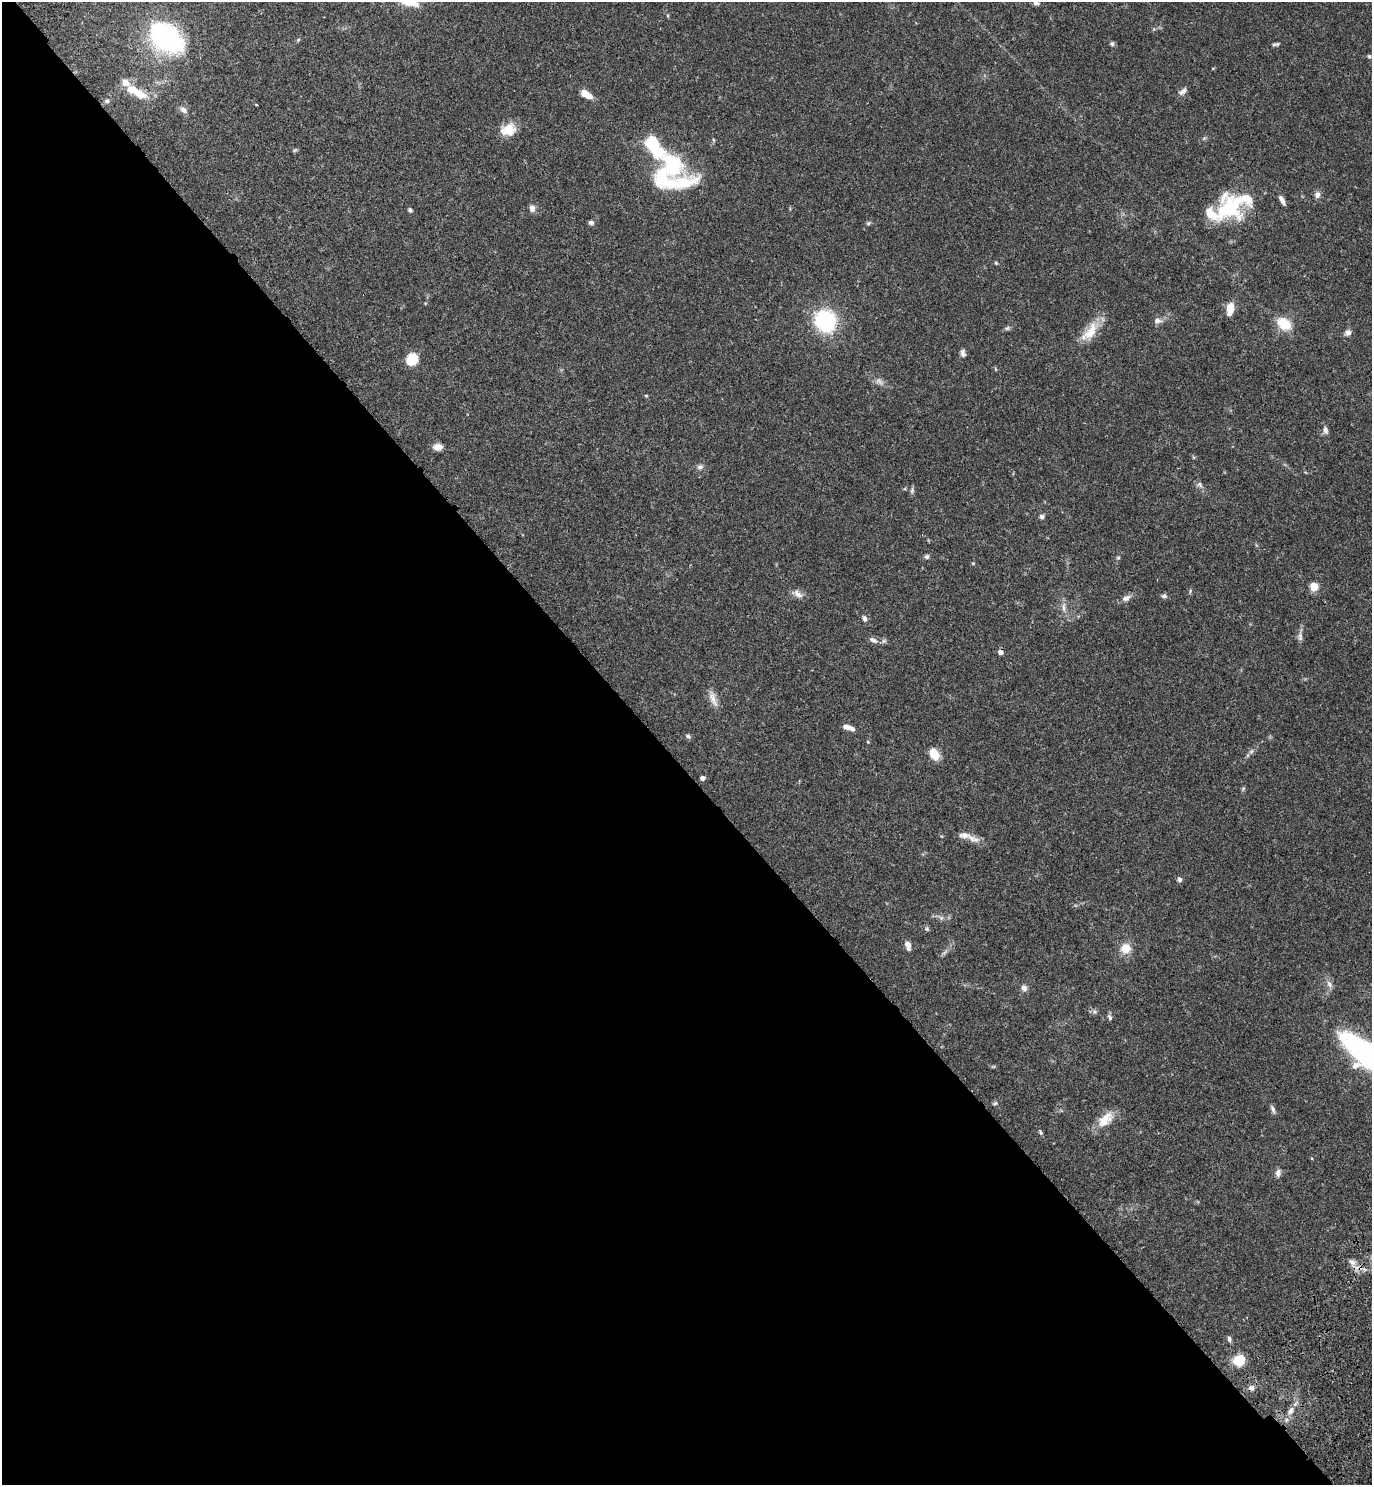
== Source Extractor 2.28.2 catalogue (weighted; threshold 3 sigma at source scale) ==
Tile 9 of 4 x 4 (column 1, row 3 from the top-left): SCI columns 389-1758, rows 1575-3057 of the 6120 x 6120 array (HDU 1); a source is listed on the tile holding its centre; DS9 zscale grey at full resolution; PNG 1374 x 1487 px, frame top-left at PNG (2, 2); no overlay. Shown black and unused: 48% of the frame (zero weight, under 3 of 4 exposures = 6% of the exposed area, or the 3 px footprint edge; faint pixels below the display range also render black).
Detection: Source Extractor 2.28.2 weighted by HDU 2 'WHT'; one run over the whole footprint, this tile lists its part. Background 0.0581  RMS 0.0031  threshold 0.0138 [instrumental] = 3 sigma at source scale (4.5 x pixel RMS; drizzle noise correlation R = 1.50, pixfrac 1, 0.05/0.05 arcsec/px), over >= 5 px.
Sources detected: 89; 1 cosmic-ray / hot-pixel residue — not listed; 9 inside a brighter listed object's ellipse — not listed separately; the other 79 listed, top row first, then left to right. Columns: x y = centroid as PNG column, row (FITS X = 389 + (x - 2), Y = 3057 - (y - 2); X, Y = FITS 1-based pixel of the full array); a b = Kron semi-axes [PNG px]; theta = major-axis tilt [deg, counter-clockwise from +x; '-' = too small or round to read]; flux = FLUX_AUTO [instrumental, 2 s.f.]
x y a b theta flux
1036 3 8 5 -1 0.73
166 38 50 33 -38 34
1112 44 7 6 - 0.62
1276 44 10 4 8 0.6
1369 56 5 5 - 0.48
125 83 10 8 -36 2.4
1184 91 11 7 60 1.3
140 94 19 11 -20 4.4
586 94 12 6 -34 4.5
107 101 7 5 1 0.57
184 110 12 7 -35 1.2
508 130 17 13 20 5.7
295 150 7 4 43 0.42
672 165 28 20 -67 19
1317 195 9 7 81 1.2
1282 200 13 5 -62 1.3
1230 207 36 28 42 18
532 208 8 6 -82 1.6
410 210 6 4 -45 0.6
591 223 7 5 -11 0.73
868 223 5 5 - 0.49
996 263 5 4 - 0.33
1230 308 11 7 81 4.7
826 321 19 17 -54 29
1157 321 11 8 12 1.4
1284 324 16 11 -35 7
1007 328 7 5 43 0.59
1091 332 32 13 55 6.4
1348 333 8 7 - 1.4
963 353 10 6 -78 1
412 359 8 7 - 11
879 381 12 8 -28 1.4
646 396 5 3 - 0.28
1325 430 10 6 -76 1.2
438 447 10 7 -2 2.1
700 467 8 7 - 0.95
1200 484 9 7 -42 0.95
912 490 9 5 80 0.68
1042 517 6 5 - 0.8
927 557 6 6 - 0.7
1118 558 5 5 - 0.43
973 563 5 3 - 0.28
1314 587 5 5 - 6.9
797 594 16 8 -31 1.8
1164 596 8 5 -17 0.71
1126 598 14 7 23 1.5
1064 607 15 5 89 1.5
864 618 9 6 -79 0.95
1300 637 14 6 -90 1.2
873 640 13 6 -27 1.3
713 698 25 8 -70 2.6
847 727 9 5 -4 1.6
688 736 7 5 -43 0.64
868 742 4 4 - 0.31
1251 751 8 6 53 0.82
934 754 13 9 -59 4.7
702 778 6 5 - 0.93
1243 788 5 5 - 0.41
964 835 18 8 -8 2.8
1179 879 6 5 - 0.87
941 918 9 6 -18 0.98
927 929 7 5 -64 0.51
908 945 8 5 -74 2.4
1125 948 12 11 - 4.3
944 952 11 3 40 0.73
1329 984 11 7 -59 1.4
1024 988 9 7 -69 1.3
1094 1012 7 6 - 0.72
1110 1017 9 5 -64 0.69
995 1103 7 5 30 0.48
1273 1109 11 5 -69 0.91
1103 1121 28 13 26 4.9
1040 1132 9 4 -61 0.48
1278 1173 10 7 77 1.3
1352 1262 11 7 -43 1.6
1229 1339 7 5 -73 0.73
1239 1361 10 8 32 8.6
1251 1388 8 7 - 1.1
1291 1411 11 7 69 1.6
Overlapping masked pixels (flux is a lower limit): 2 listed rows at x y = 1352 1262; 1251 1388